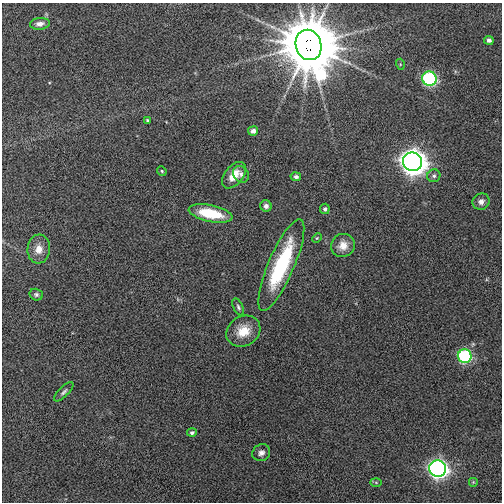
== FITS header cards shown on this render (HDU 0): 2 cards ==
NAXIS1  =                  500
NAXIS2  =                  500

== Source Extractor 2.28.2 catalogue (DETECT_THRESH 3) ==
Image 500 x 500 px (HDU 0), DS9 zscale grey, 1 PNG px = 1 image px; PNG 504 x 504 px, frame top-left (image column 1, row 500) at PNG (2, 3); each listed source drawn as its Kron ellipse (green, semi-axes under 4 px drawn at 4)
Background 0.0256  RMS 0.082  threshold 0.246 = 3 sigma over >= 5 px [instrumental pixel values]
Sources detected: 31; all 31 listed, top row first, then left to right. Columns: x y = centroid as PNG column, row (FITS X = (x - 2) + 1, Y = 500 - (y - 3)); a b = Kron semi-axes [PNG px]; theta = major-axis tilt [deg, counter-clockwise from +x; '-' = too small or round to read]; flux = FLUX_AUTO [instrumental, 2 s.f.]
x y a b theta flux
40 24 10 6 6 32
489 40 4 4 - 21
309 45 15 12 -71 58000
400 64 5 3 - 5.8
429 79 7 7 - 770
147 120 4 3 - 5.9
253 131 5 4 - 27
413 162 9 9 - 5900
162 171 5 4 - 7.3
241 174 9 7 -54 22
234 175 15 9 51 83
434 176 6 6 - 14
296 177 5 4 - 16
481 202 9 8 - 32
266 206 6 5 - 18
325 209 5 5 - 13
211 213 22 8 -12 210
317 238 5 4 - 6.2
343 245 12 11 - 58
39 249 14 11 85 58
281 265 50 13 67 520
36 295 7 5 -16 13
238 307 9 5 -64 13
243 331 18 15 32 110
465 356 7 7 - 590
64 392 12 5 45 16
192 433 5 4 - 13
261 453 9 8 - 25
438 469 8 8 - 2300
376 482 6 4 -2 6.5
473 482 5 5 - 6.6